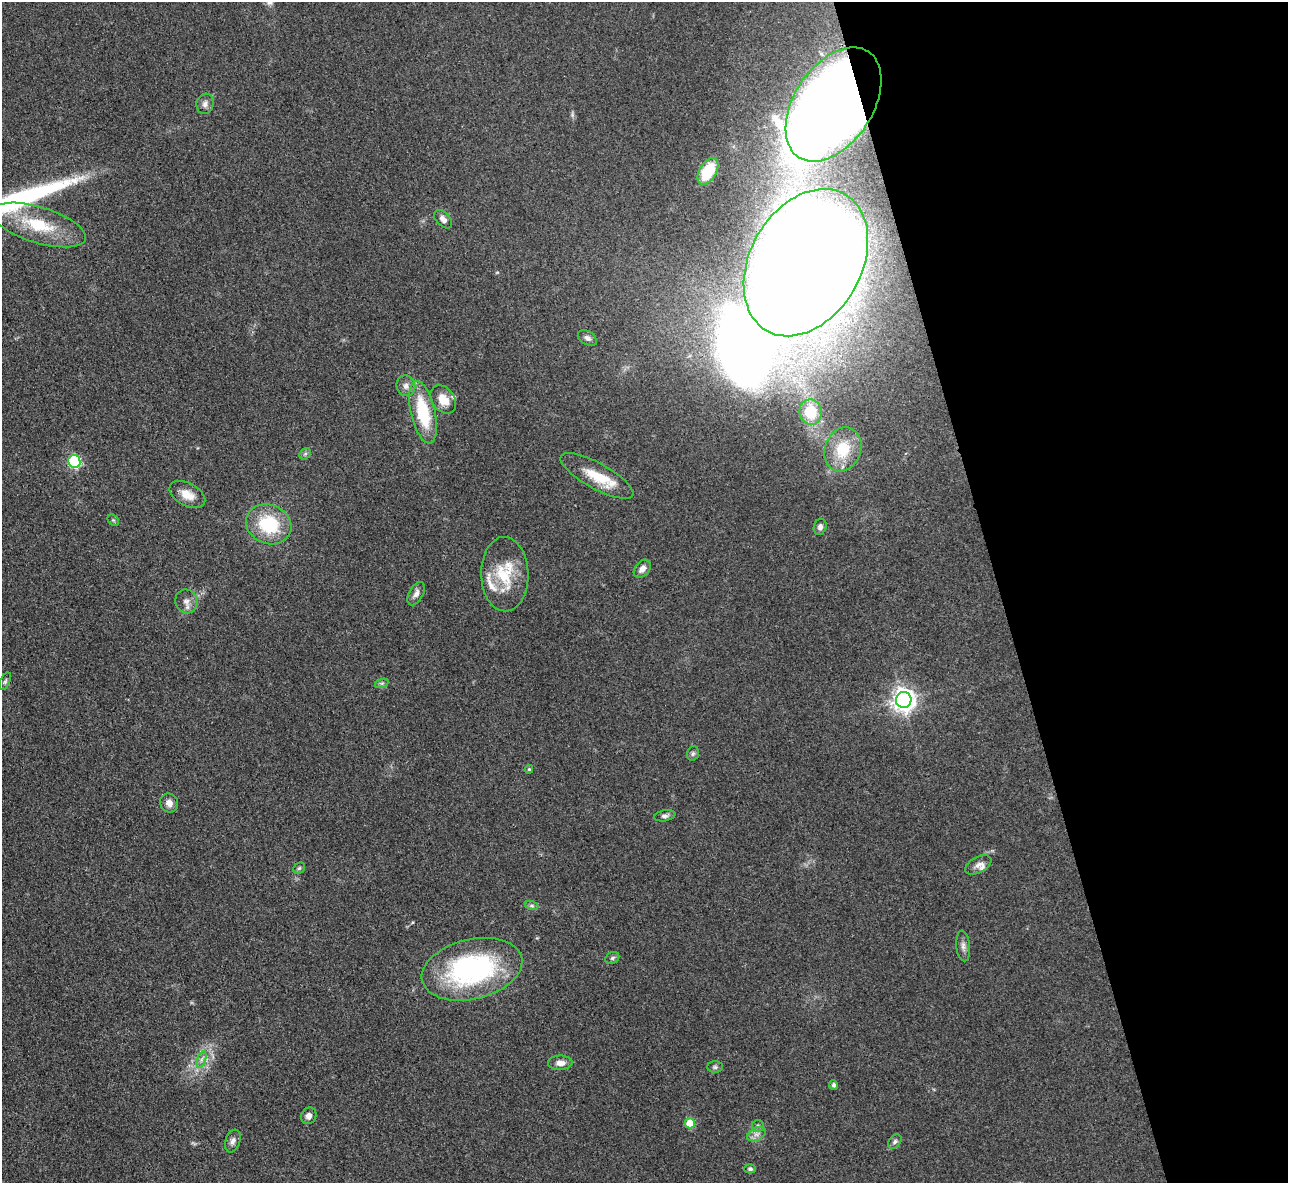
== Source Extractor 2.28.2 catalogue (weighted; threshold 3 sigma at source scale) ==
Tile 12 of 4 x 4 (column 4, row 3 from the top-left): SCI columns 3867-5152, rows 1451-2631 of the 5162 x 5140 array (HDU 1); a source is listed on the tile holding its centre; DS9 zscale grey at full resolution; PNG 1290 x 1185 px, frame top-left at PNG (2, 2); each listed source drawn as its Kron ellipse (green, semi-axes under 4 px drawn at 4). Shown black and unused: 22% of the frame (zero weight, under 3 of 4 exposures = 2% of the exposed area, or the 3 px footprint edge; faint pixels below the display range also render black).
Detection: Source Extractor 2.28.2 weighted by HDU 2 'WHT'; one run over the whole footprint, this tile lists its part. Background 0.0792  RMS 0.0058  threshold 0.0262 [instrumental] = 3 sigma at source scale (4.5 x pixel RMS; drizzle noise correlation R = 1.50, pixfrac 1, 0.05/0.05 arcsec/px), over >= 5 px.
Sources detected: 54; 2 too faint to see at this stretch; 1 inside a brighter object's white glare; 1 long thin detection or spike segment (spike, bleed or trail) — neither listed nor drawn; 3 inside a brighter listed object's ellipse — not listed separately; the other 47 listed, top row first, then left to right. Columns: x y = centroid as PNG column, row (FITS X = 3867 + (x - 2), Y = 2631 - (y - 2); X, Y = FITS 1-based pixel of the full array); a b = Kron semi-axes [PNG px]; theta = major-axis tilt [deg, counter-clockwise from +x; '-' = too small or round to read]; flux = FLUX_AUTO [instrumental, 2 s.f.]
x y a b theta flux
205 104 10 8 73 2.7
833 104 63 39 57 2000
708 171 14 8 59 23
443 219 11 6 -46 3.1
39 225 49 18 -17 30
806 263 79 55 60 2800
587 338 10 6 -31 2.1
406 386 10 9 - 3.1
443 399 15 11 -56 8.4
423 412 32 12 -77 31
811 412 12 11 - 19
843 449 22 18 70 20
305 454 6 5 - 1.2
74 461 6 6 - 70
597 476 41 13 -29 18
187 494 19 11 -28 7.7
113 520 6 5 - 0.93
269 524 23 19 -23 32
820 527 8 6 72 2.3
642 569 10 7 50 3.6
505 574 37 23 -89 26
416 594 13 7 61 2.8
186 601 12 11 - 3.9
5 681 9 5 66 1.2
382 683 7 4 18 1.1
904 700 8 7 - 450
693 753 7 5 74 1.3
529 769 4 4 - 0.58
169 803 10 8 -61 3.8
665 816 11 5 10 1.7
978 865 14 8 28 3.2
299 868 6 5 - 0.88
532 906 7 4 -19 1.1
963 946 15 7 -85 2.8
612 958 7 5 29 1.3
472 969 51 30 14 100
201 1059 9 4 71 1.6
560 1063 12 7 0 4
715 1067 8 5 -1 1.3
834 1085 5 4 - 1.5
309 1116 8 7 - 2.7
690 1123 5 5 - 16
758 1126 6 6 - 1.3
756 1134 10 6 26 2.7
233 1141 12 7 70 2.5
895 1142 8 5 51 1.5
750 1169 5 4 - 1.3
Overlapping masked pixels (flux is a lower limit): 2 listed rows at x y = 833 104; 806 263